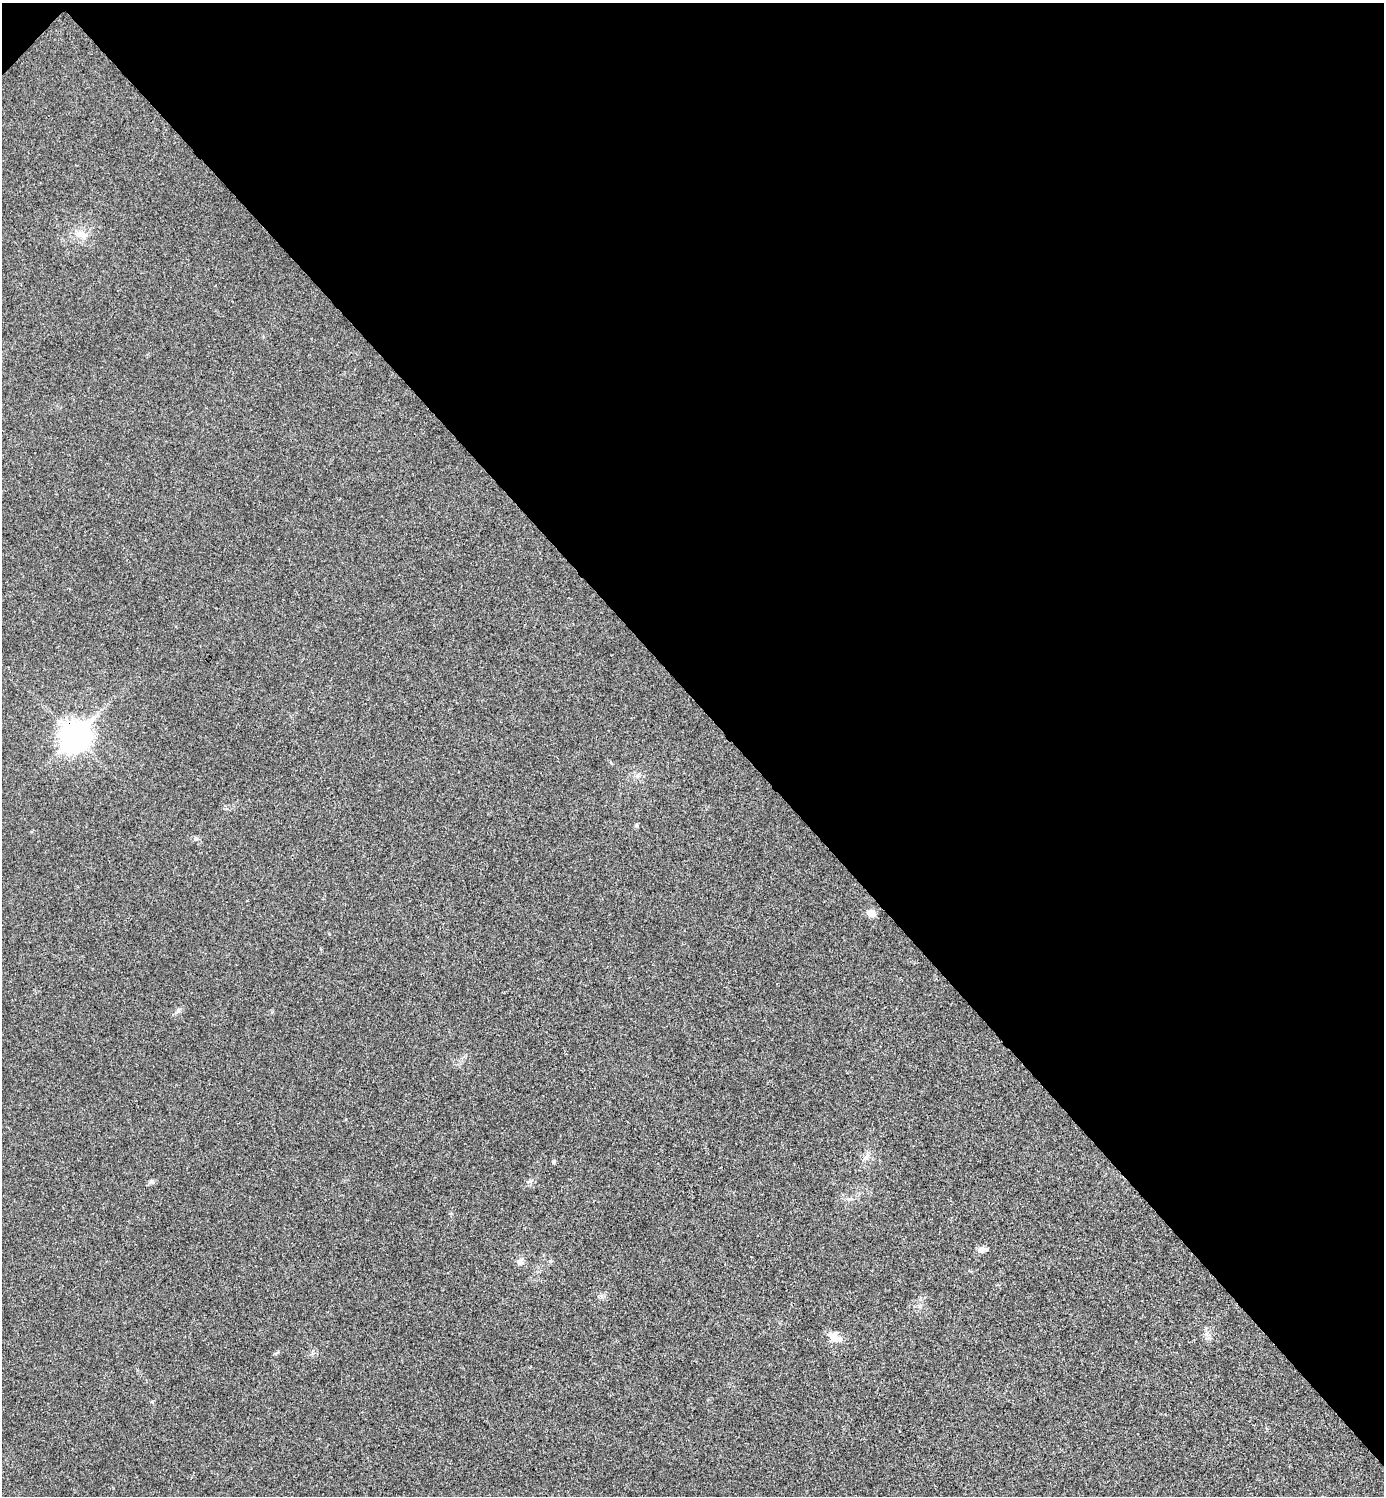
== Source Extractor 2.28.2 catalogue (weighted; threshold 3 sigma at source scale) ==
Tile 3 of 4 x 4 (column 3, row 1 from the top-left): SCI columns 2921-4302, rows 4488-5981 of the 5984 x 5984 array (HDU 1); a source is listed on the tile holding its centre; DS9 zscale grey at full resolution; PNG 1386 x 1498 px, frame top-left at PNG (2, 3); no overlay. Shown black and unused: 47% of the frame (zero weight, under 3 of 4 exposures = <1% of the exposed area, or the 3 px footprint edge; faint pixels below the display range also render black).
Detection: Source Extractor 2.28.2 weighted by HDU 2 'WHT'; one run over the whole footprint, this tile lists its part. Background 0.0193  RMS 0.0054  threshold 0.0242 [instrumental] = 3 sigma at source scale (4.5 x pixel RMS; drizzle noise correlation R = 1.50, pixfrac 1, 0.05/0.05 arcsec/px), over >= 5 px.
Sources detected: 13; all 13 listed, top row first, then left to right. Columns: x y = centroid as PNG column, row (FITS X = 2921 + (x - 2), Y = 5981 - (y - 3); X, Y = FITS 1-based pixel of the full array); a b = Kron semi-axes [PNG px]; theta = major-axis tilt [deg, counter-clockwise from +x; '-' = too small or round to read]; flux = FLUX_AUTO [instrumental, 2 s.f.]
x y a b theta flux
81 235 19 10 -18 5.7
74 736 12 9 47 630
636 825 5 5 - 0.71
195 838 7 6 - 1.2
871 913 12 8 -11 3.5
178 1010 8 5 63 1.4
866 1157 12 5 56 2.3
554 1162 7 4 72 0.72
151 1181 8 6 0 1.2
982 1249 14 7 10 2.7
520 1261 9 8 - 2.7
1206 1334 7 5 45 1.4
835 1337 18 9 -29 5.8
Overlapping masked pixels (flux is a lower limit): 1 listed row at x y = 74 736
Unlisted compact peaks at least as high as the median listed source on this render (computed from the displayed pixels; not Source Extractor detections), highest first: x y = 530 1181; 152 1402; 329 934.